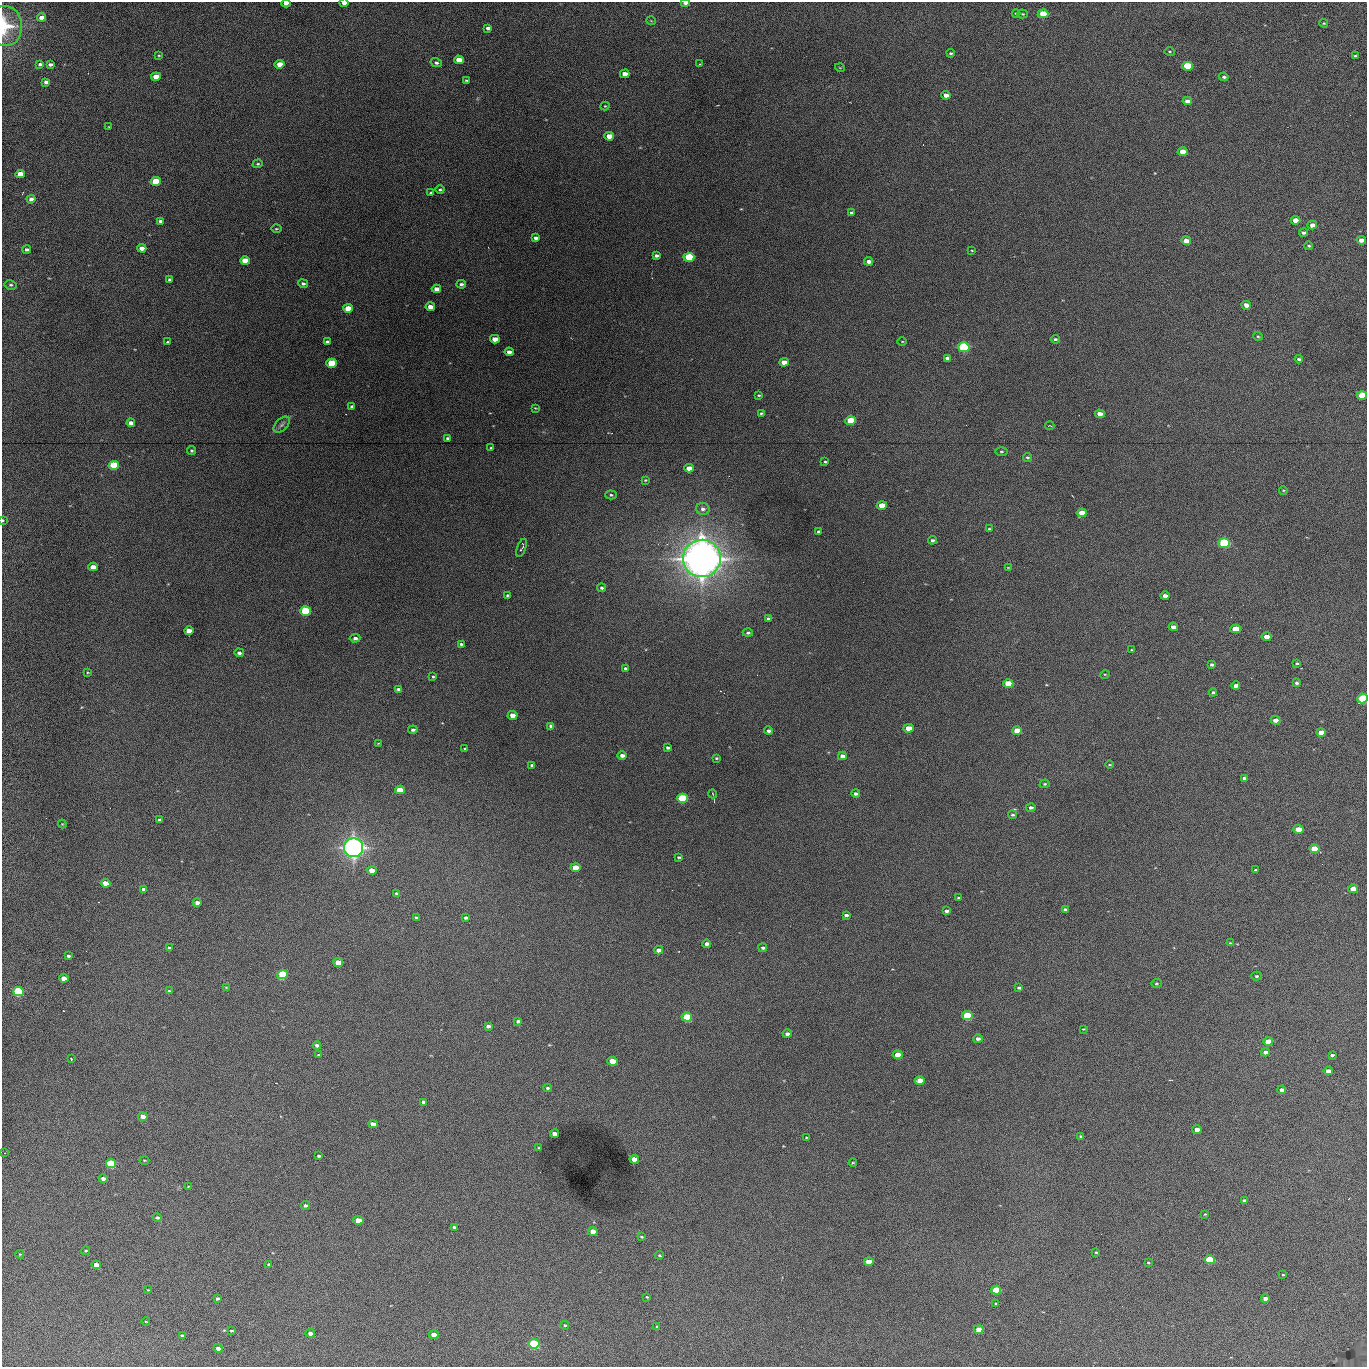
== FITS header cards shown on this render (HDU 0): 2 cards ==
NAXIS1  =                 1365 /fastest changing axis
NAXIS2  =                 1365 /next to fastest changing axis

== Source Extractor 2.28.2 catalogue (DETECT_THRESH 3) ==
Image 1365 x 1365 px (HDU 0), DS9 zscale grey, 1 PNG px = 1 image px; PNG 1369 x 1369 px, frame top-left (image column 1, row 1365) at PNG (2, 2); each listed source drawn as its Kron ellipse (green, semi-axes under 4 px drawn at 4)
Background 520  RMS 78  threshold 234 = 3 sigma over >= 5 px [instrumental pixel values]
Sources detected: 264; all 264 listed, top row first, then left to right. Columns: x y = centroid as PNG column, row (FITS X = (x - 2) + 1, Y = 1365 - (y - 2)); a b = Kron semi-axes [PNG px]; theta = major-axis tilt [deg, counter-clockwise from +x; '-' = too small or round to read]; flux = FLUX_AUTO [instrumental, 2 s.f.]
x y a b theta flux
286 3 4 3 - 3.5e+04
344 3 4 3 - 2.9e+04
685 3 4 3 - 2.2e+04
1016 13 4 3 - 4.4e+03
1023 14 5 4 - 6.3e+03
1043 14 5 4 - 2.0e+05
42 17 4 3 - 3.3e+04
651 21 5 3 - 3.9e+03
1324 23 4 3 - 5.1e+03
5 26 20 16 -84 1.3e+05
488 28 4 3 - 1.9e+04
1170 51 5 3 - 5.1e+03
951 53 4 3 - 7.7e+03
159 55 4 3 - 4.7e+03
1355 56 4 3 - 7.0e+03
459 60 5 4 - 6.9e+04
436 63 5 4 - 1.2e+04
40 64 4 3 - 1.2e+04
50 64 4 3 - 1.4e+04
280 64 5 4 - 6.5e+04
700 64 2 2 - 2.9e+03
1187 66 5 4 - 3.7e+05
840 68 5 3 - 3.8e+03
625 74 4 4 - 4.5e+04
156 77 5 4 - 6.9e+04
1224 77 5 3 - 8.5e+03
466 80 3 2 - 5.6e+03
46 82 4 4 - 1.9e+04
946 95 4 3 - 2.9e+04
1187 101 5 4 - 2.7e+04
605 106 4 4 - 5.0e+03
109 127 2 2 - 4.5e+03
609 136 5 4 - 5.8e+04
1183 152 5 4 - 8.1e+04
258 164 5 4 - 6.5e+03
20 174 5 4 - 5.8e+04
156 182 5 4 - 2.1e+05
440 190 4 3 - 7.6e+03
431 193 3 3 - 6.3e+03
31 199 4 4 - 1.9e+04
851 213 3 3 - 7.6e+03
1296 220 5 4 - 7.0e+04
160 221 4 4 - 1.3e+04
1312 225 5 4 - 4.0e+04
276 229 5 2 - 5.5e+03
1304 233 4 3 - 1.4e+04
536 238 4 3 - 1.7e+04
1361 240 5 4 - 4.0e+04
1186 241 5 4 - 4.8e+04
1309 246 4 3 - 5.9e+03
142 248 4 4 - 4.0e+04
27 249 4 3 - 1.2e+04
972 250 3 2 - 3.7e+03
656 256 4 3 - 1.4e+04
689 257 5 4 - 3.5e+05
245 261 5 4 - 9.9e+04
869 261 4 3 - 2.6e+04
169 280 4 3 - 1.0e+04
303 283 5 4 - 1.1e+04
461 284 4 4 - 1.3e+04
11 285 6 4 -12 9.4e+03
436 289 4 4 - 3.6e+04
1246 305 4 4 - 3.6e+04
430 307 5 4 - 4.6e+04
348 308 5 4 - 9.7e+04
1258 336 5 4 - 5.6e+03
495 339 5 4 - 5.2e+04
1055 339 4 3 - 8.1e+03
902 341 4 3 - 3.9e+03
168 342 3 3 - 6.7e+03
327 342 4 3 - 1.2e+04
964 347 6 5 - 6.9e+05
509 352 5 4 - 2.6e+04
947 358 4 3 - 1.4e+04
1299 359 4 3 - 9.1e+03
784 362 5 4 - 5.3e+04
332 363 5 4 - 2.6e+05
759 395 4 3 - 5.4e+03
1362 395 5 4 - 1.5e+05
352 407 4 3 - 1.2e+04
535 408 3 2 - 4.0e+03
761 413 4 3 - 5.8e+03
1100 414 5 4 - 4.1e+04
851 421 5 4 - 1.7e+05
131 423 4 4 - 2.8e+04
282 425 10 6 44 1.5e+04
1050 426 5 2 - 3.9e+03
448 438 3 3 - 1.0e+04
491 448 4 3 - 6.7e+03
192 451 4 4 - 7.4e+03
1001 451 6 3 0 6.3e+03
1027 457 4 4 - 7.1e+03
825 462 3 3 - 6.1e+03
114 465 5 4 - 3.8e+05
689 468 5 4 - 5.4e+04
645 480 3 3 - 4.6e+03
1283 490 4 3 - 4.6e+03
611 495 6 4 -1 7.9e+03
882 505 5 4 - 9.6e+04
703 509 7 6 - 1.9e+04
1082 513 5 4 - 7.8e+04
3 520 3 2 - 5.9e+03
989 529 3 3 - 6.4e+03
819 532 4 3 - 1.3e+04
932 540 4 4 - 1.1e+04
1224 543 6 5 - 6.3e+05
521 548 9 2 70 8.7e+03
702 558 19 18 - 5.7e+06
93 567 5 4 - 5.0e+04
1008 567 3 2 - 3.1e+03
602 588 4 4 - 9.6e+03
507 595 3 3 - 6.5e+03
1165 596 5 3 - 2.9e+04
305 611 5 4 - 4.4e+05
769 619 4 3 - 1.5e+04
1173 627 4 4 - 2.6e+04
1235 629 5 4 - 1.3e+05
189 630 5 4 - 5.0e+04
748 633 5 4 - 1.1e+04
1266 637 5 4 - 5.3e+04
355 638 5 4 - 1.5e+04
461 644 4 3 - 9.5e+03
1132 650 3 3 - 5.3e+03
239 653 5 4 - 1.5e+04
1297 663 4 3 - 6.9e+03
1212 664 4 3 - 1.3e+04
626 668 4 3 - 1.2e+04
87 672 3 2 - 4.7e+03
1105 674 5 3 - 4.4e+03
433 677 3 3 - 6.0e+03
1297 683 3 3 - 1.0e+04
1008 684 5 4 - 1.8e+05
1236 686 4 3 - 2.7e+04
399 689 4 3 - 1.6e+04
1213 692 4 3 - 9.6e+03
1362 698 5 4 - 3.5e+05
513 715 5 4 - 4.6e+04
1275 720 5 4 - 3.3e+04
551 726 4 3 - 1.5e+04
909 728 5 4 - 6.8e+04
413 730 4 4 - 1.2e+04
769 731 4 3 - 1.4e+04
1017 731 5 4 - 9.1e+04
1321 732 5 4 - 6.0e+04
378 743 3 2 - 3.8e+03
668 748 4 3 - 1.2e+04
465 749 3 3 - 7.4e+03
622 755 4 4 - 2.2e+04
842 756 4 4 - 3.1e+04
716 758 3 3 - 6.0e+03
532 765 4 3 - 1.3e+04
1109 765 4 2 - 4.3e+03
1244 778 4 3 - 1.3e+04
1045 784 5 4 - 6.7e+03
400 790 5 4 - 1.2e+05
856 793 4 3 - 1.4e+04
713 794 4 3 - 3.8e+03
682 798 5 4 - 4.2e+05
1031 807 5 4 - 1.4e+04
1012 815 4 4 - 7.6e+03
159 820 3 3 - 9.6e+03
62 824 4 4 - 4.6e+03
1298 829 5 4 - 9.4e+04
353 848 9 9 - 2.4e+06
1314 849 5 4 - 1.3e+05
679 857 4 3 - 7.4e+03
575 868 5 4 - 9.9e+04
372 870 5 4 - 7.3e+04
1256 870 3 3 - 9.4e+03
105 883 5 4 - 4.7e+04
144 889 4 3 - 2.3e+04
1353 889 5 4 - 6.7e+04
397 893 4 3 - 1.1e+04
958 898 3 2 - 6.0e+03
197 903 4 4 - 2.6e+04
1065 909 4 3 - 1.0e+04
947 911 4 3 - 1.4e+04
846 915 4 3 - 1.3e+04
416 917 4 3 - 7.3e+03
466 918 4 3 - 1.1e+04
1230 943 4 3 - 5.1e+03
707 944 4 4 - 2.4e+04
169 948 3 3 - 8.6e+03
763 948 4 3 - 9.5e+03
659 950 4 4 - 3.4e+04
68 956 4 3 - 9.1e+03
338 963 5 4 - 6.6e+04
283 974 5 4 - 3.5e+05
1256 976 5 4 - 8.8e+03
64 978 4 4 - 4.4e+04
1156 983 5 4 - 6.8e+03
226 987 4 2 - 3.5e+03
1019 988 4 3 - 9.4e+03
169 991 4 3 - 7.7e+03
18 992 5 4 - 6.0e+05
967 1016 5 4 - 2.7e+05
687 1017 5 4 - 3.1e+05
518 1021 4 3 - 1.2e+04
488 1026 4 3 - 1.6e+04
1083 1029 3 2 - 4.1e+03
787 1034 4 4 - 1.9e+04
978 1038 5 4 - 1.6e+04
1268 1042 5 4 - 9.8e+04
317 1045 4 3 - 1.7e+04
1265 1052 5 4 - 2.2e+04
318 1055 4 3 - 6.5e+03
898 1055 5 4 - 9.0e+04
1332 1055 4 3 - 8.8e+03
71 1059 2 2 - 3.5e+03
613 1061 5 4 - 1.3e+05
1328 1071 5 4 - 3.5e+04
920 1080 5 4 - 7.4e+04
548 1088 4 3 - 9.9e+03
1282 1090 4 3 - 2.4e+04
423 1102 4 4 - 1.3e+04
143 1117 5 4 - 4.0e+04
373 1124 5 4 - 4.8e+04
1197 1130 4 4 - 5.1e+04
554 1134 4 4 - 3.3e+04
1081 1136 4 3 - 1.0e+04
806 1138 3 2 - 4.9e+03
539 1148 3 3 - 5.0e+03
4 1153 3 2 - 4.4e+03
318 1156 3 3 - 7.7e+03
634 1159 5 4 - 5.8e+04
144 1160 5 2 - 4.3e+03
853 1163 4 3 - 4.9e+03
111 1164 5 4 - 4.6e+05
103 1179 4 4 - 2.4e+04
188 1186 4 2 - 3.9e+03
1245 1200 4 3 - 1.5e+04
305 1205 4 4 - 1.3e+04
1205 1214 3 3 - 4.5e+03
157 1218 5 4 - 1.2e+04
358 1220 5 4 - 9.6e+04
454 1227 4 3 - 9.2e+03
593 1231 5 4 - 5.7e+04
641 1237 4 3 - 5.5e+03
86 1251 4 3 - 4.9e+03
1096 1252 3 3 - 5.2e+03
20 1254 4 4 - 5.5e+03
659 1255 4 3 - 6.2e+03
1209 1260 5 4 - 3.9e+05
869 1262 5 4 - 7.8e+04
1148 1262 4 3 - 4.9e+03
269 1264 4 3 - 1.1e+04
96 1265 5 4 - 4.8e+04
1283 1275 3 2 - 3.7e+03
148 1290 3 3 - 3.6e+03
996 1290 5 4 - 3.0e+05
647 1297 3 3 - 4.5e+03
217 1298 4 3 - 1.1e+04
1265 1299 4 4 - 3.3e+04
996 1303 3 2 - 4.3e+03
146 1322 4 2 - 2.9e+03
565 1325 4 3 - 5.7e+03
657 1327 4 3 - 6.6e+03
979 1329 5 4 - 6.2e+04
231 1331 3 2 - 6.1e+03
310 1333 4 3 - 2.5e+04
182 1335 4 3 - 1.1e+04
434 1335 5 4 - 5.6e+04
534 1344 5 4 - 5.7e+05
218 1348 4 3 - 2.7e+04
At the frame edge (FLAGS 8, measured only in part): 7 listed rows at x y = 286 3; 344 3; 685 3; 5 26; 1362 395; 3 520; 1362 698

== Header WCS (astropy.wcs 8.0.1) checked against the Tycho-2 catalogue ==
Header WCS as astropy/WCSLIB reads it (applying the file's SIP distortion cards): RA---TAN-SIP/DEC--TAN-SIP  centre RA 02:17:23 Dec +13:21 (34.34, +13.34 deg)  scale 1.91 arcsec/px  FOV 43.5' x 43.5'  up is -180 deg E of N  parity flipped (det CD > 0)
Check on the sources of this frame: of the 60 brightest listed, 16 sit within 2.9 arcsec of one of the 18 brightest Tycho-2 stars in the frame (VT <= 12.67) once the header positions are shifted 0.41 arcsec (0.21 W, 0.35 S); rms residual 1.11 arcsec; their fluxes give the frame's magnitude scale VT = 25.75 - 2.5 log10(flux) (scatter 0.20 mag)
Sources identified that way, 16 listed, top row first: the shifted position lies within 2.9 arcsec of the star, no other Tycho-2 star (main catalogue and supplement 1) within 5.8 arcsec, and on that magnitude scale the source's flux lands within +1.5 / -3 mag of the star's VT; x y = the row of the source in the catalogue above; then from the Tycho-2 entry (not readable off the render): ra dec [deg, ICRS J2000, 3 dp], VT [Tycho-2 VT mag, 2 dp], TYC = Tycho-2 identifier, HIP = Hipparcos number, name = IAU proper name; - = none
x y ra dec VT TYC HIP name
1187 66 34.068 +13.016 12.11 637-923-1 - -
689 257 34.341 +13.116 11.78 637-767-1 - -
964 347 34.191 +13.165 10.78 637-980-1 - -
332 363 34.536 +13.172 12.67 637-944-1 - -
114 465 34.655 +13.226 12.20 637-883-1 - -
1224 543 34.049 +13.269 11.22 637-820-1 - -
305 611 34.551 +13.304 11.62 637-695-1 - -
1362 698 33.973 +13.352 11.91 637-1253-1 - -
682 798 34.345 +13.404 11.61 637-1245-1 - -
353 848 34.525 +13.430 7.86 637-948-1 10730 -
18 992 34.708 +13.505 11.14 637-18-1 - -
687 1017 34.343 +13.520 12.11 637-855-1 - -
111 1164 34.658 +13.597 11.37 637-890-1 - -
1209 1260 34.057 +13.650 11.94 637-667-1 - -
996 1290 34.174 +13.666 12.36 637-601-1 - -
534 1344 34.427 +13.694 11.59 637-1123-1 - -